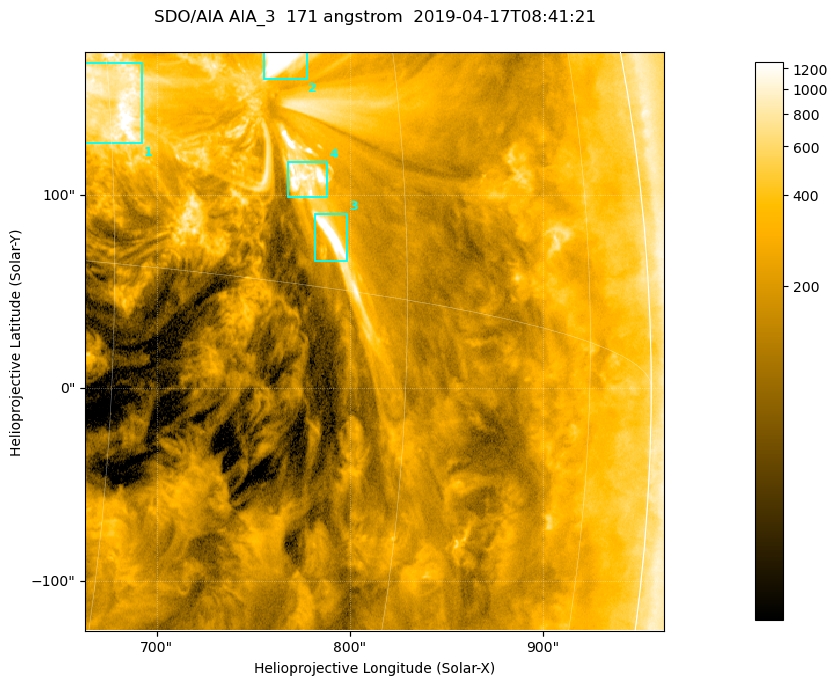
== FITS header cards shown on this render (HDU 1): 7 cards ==
TELESCOP= 'SDO/AIA '           / For AIA: SDO/AIA
INSTRUME= 'AIA_3   '           / For AIA: AIA_ATA1, AIA_ATA2, AIA_ATA3 or AIA_AT
WAVELNTH=                  171 / [angstrom] Wavelength
WAVEUNIT= 'angstrom'           / Wavelength unit: angstrom
DATE-OBS= '2019-04-17T08:41:21.346' / [ISO] Date when observation started; ISO 8
CTYPE1  = 'HPLN-TAN'           / CTYPE1; Typically HPLN
CTYPE2  = 'HPLT-TAN'           / CTYPE2; Typically HPLT

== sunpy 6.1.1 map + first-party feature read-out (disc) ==
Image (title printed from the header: SDO/AIA AIA_3  171 angstrom  2019-04-17T08:41:21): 500 x 500 px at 0.599 arcsec/px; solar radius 956 arcsec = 1595 px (partial field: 3.0% of the solar disc is inside the frame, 96% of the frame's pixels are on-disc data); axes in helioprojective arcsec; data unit not stated in the header (colour bar unlabelled)
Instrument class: DISC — disc imager (sunpy class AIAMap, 171 A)
Bright regions (active regions / flare kernels): reference = the on-disc median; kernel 5 px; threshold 5 sigma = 573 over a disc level ~193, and >= 1.15x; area >= 250 px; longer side >= 6 px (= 3.6 arcsec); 4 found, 4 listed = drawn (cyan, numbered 1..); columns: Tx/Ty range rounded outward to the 2 arcsec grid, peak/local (2 s.f.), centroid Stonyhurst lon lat
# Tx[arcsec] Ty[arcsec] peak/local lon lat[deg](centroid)
1 662..694 126..168 8.9 +45 +5
2 754..778 160..174 14 +53 +7
3 780..800 64..90 12 +56 +2
4 768..788 98..118 8.5 +54 +3
Off-limb structures (1.02-1.3 R_sun): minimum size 125 px: none found